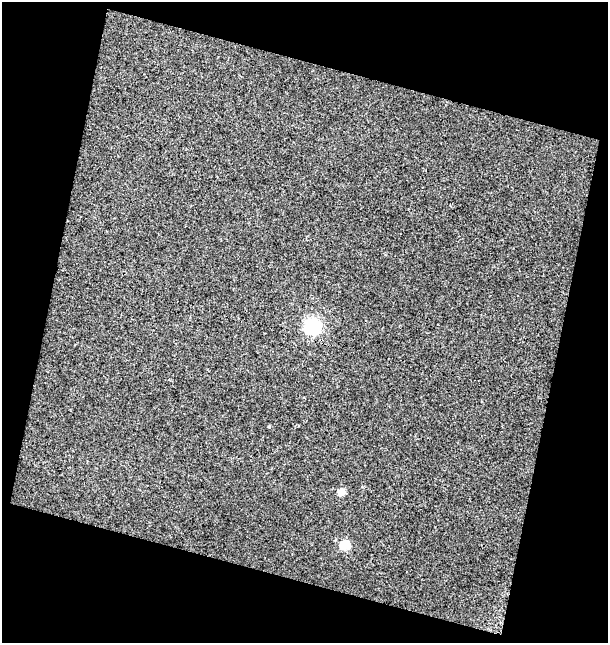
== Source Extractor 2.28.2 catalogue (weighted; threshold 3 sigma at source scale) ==
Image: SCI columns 28-633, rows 1-641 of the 660 x 641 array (HDU 1 of 3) = the unmasked area's bounding box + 8 px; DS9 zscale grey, full resolution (1 PNG px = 1 image px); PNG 610 x 645 px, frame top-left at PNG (2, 2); no overlay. Shown black and unused: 34% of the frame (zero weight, under 3 of 4 exposures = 3% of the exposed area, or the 3 px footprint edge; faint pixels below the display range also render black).
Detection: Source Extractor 2.28.2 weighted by HDU 2 'WHT'. Background 0.0174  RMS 0.0056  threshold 0.0253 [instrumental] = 3 sigma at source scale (4.5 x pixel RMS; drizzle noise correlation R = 1.50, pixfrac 1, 0.0396/0.0396 arcsec/px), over >= 5 px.
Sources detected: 3; all 3 listed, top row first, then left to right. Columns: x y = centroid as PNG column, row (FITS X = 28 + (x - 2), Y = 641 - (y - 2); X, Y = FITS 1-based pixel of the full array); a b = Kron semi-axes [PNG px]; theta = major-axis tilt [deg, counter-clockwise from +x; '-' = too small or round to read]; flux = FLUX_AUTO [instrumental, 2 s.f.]
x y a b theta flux
312 328 8 7 - 57
341 492 5 5 - 9.4
345 545 5 5 - 27